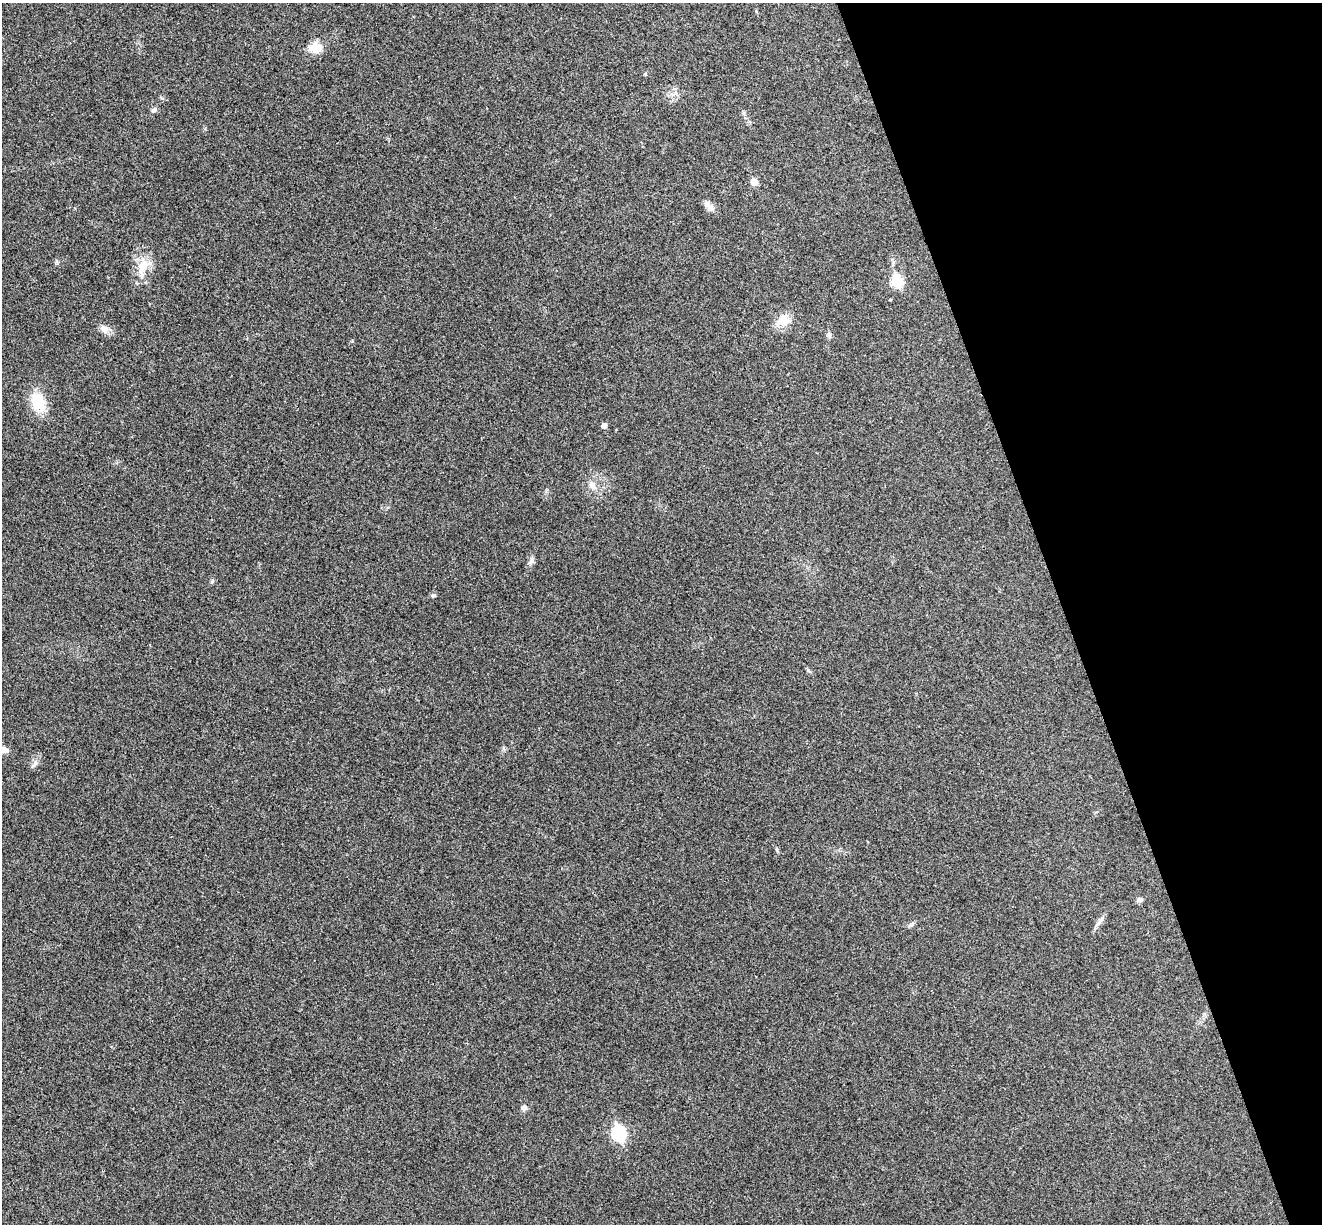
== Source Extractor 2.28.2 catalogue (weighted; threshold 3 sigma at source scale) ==
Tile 12 of 4 x 4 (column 4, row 3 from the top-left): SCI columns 4017-5336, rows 1391-2612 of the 5394 x 5345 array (HDU 1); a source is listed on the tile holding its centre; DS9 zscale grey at full resolution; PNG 1324 x 1226 px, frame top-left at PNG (2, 3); no overlay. Shown black and unused: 20% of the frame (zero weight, under 3 of 4 exposures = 6% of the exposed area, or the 3 px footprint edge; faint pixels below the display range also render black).
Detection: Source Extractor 2.28.2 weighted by HDU 2 'WHT'; one run over the whole footprint, this tile lists its part. Background 0.0349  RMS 0.0066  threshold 0.0298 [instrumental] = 3 sigma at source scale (4.5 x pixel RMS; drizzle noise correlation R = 1.50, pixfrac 1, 0.05/0.05 arcsec/px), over >= 5 px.
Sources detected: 22; all 22 listed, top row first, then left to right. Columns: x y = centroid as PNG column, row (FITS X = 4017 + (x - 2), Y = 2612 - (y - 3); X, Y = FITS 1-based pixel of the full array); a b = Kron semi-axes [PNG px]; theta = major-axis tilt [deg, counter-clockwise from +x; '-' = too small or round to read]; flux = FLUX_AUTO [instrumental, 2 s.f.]
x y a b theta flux
316 48 17 12 -3 8.4
153 110 9 5 44 1.8
754 182 6 5 - 8.4
709 206 16 7 -48 4.5
143 266 21 12 69 11
897 281 7 6 - 41
784 320 18 12 -6 8.7
104 329 13 9 -53 3.6
829 335 8 5 82 1.7
38 402 19 14 -60 18
604 425 5 5 - 3.2
592 485 9 6 -73 2.7
532 561 9 4 82 1.7
212 581 6 5 - 1
433 595 7 4 -7 0.98
4 750 10 7 -10 3.7
777 850 6 4 -71 0.79
1139 900 7 5 3 1.5
1100 921 20 3 56 2.3
911 925 8 5 27 1.5
524 1108 8 7 - 2
619 1133 8 7 - 82
Isophote crosses this tile's border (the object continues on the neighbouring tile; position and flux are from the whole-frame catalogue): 1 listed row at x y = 4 750
Unlisted compact peaks at least as high as the median listed source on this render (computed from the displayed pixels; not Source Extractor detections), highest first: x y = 35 762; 808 670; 352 341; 162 98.